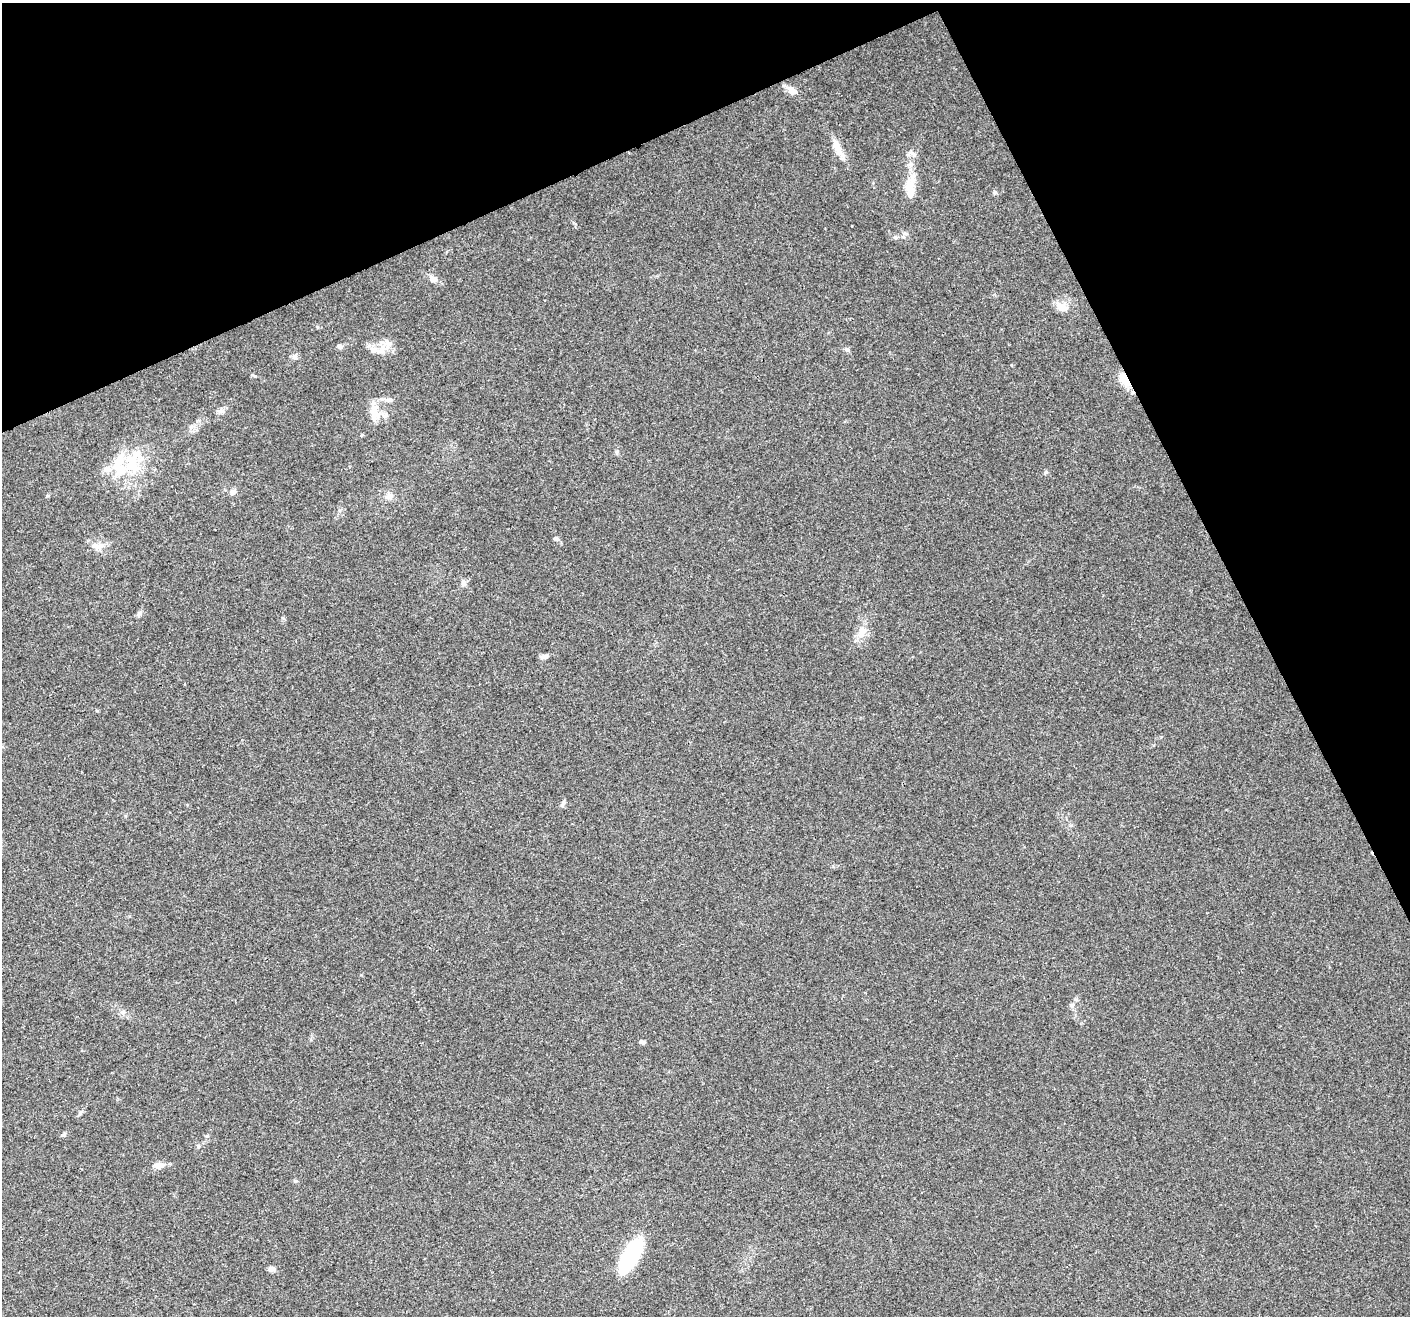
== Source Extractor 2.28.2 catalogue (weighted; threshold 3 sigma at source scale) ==
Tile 3 of 4 x 4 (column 3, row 1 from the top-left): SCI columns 2883-4290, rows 4163-5476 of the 5761 x 5639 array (HDU 1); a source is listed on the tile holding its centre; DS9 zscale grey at full resolution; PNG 1412 x 1318 px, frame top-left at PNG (2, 3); no overlay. Shown black and unused: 23% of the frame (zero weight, under 3 of 4 exposures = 7% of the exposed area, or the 3 px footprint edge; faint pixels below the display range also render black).
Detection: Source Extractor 2.28.2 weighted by HDU 2 'WHT'; one run over the whole footprint, this tile lists its part. Background 0.0499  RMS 0.0041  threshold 0.0185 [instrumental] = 3 sigma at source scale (4.5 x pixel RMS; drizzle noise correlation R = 1.50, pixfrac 1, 0.0396/0.0396 arcsec/px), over >= 5 px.
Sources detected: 38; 3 inside a brighter listed object's ellipse — not listed separately; the other 35 listed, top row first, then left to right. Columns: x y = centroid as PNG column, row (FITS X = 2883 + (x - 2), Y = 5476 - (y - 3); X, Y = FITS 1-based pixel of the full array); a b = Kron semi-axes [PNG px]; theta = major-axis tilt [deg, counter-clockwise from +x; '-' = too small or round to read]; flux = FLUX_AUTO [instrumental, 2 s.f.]
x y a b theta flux
792 90 12 8 -37 3.4
837 148 28 10 -63 5.2
910 190 28 11 -82 7.4
995 192 6 5 - 0.74
895 237 6 5 - 0.73
433 279 9 7 -25 2.4
1062 307 18 11 -19 4
340 346 6 6 - 1
382 349 16 9 64 3.4
847 350 6 5 - 0.83
294 356 7 7 - 1.4
1124 379 20 10 -55 6.9
389 400 12 5 -3 1.6
221 411 10 6 -3 1.4
375 412 24 11 -78 6
132 465 36 19 -64 18
107 469 13 10 18 3.5
1046 472 5 5 - 0.62
233 492 8 7 - 1.2
390 497 9 8 - 2
556 539 7 6 - 1.1
98 546 20 8 -5 3.5
463 583 8 7 - 1.4
140 613 10 5 44 1.1
862 632 17 10 71 4.7
544 657 11 6 15 1.3
562 804 10 4 67 0.96
1072 1005 7 7 - 1.2
123 1012 7 4 72 0.79
642 1042 7 5 -24 0.87
80 1113 8 4 53 0.77
64 1134 5 5 - 0.64
159 1165 15 9 13 2.4
631 1256 30 11 60 49
272 1269 8 6 -2 1.6
Overlapping masked pixels (flux is a lower limit): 1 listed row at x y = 1124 379
Unlisted compact peaks at least as high as the median listed source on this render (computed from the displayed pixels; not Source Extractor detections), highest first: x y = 255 376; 617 451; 97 711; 295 1181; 903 237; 47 496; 283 618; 575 224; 914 155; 852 226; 361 975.